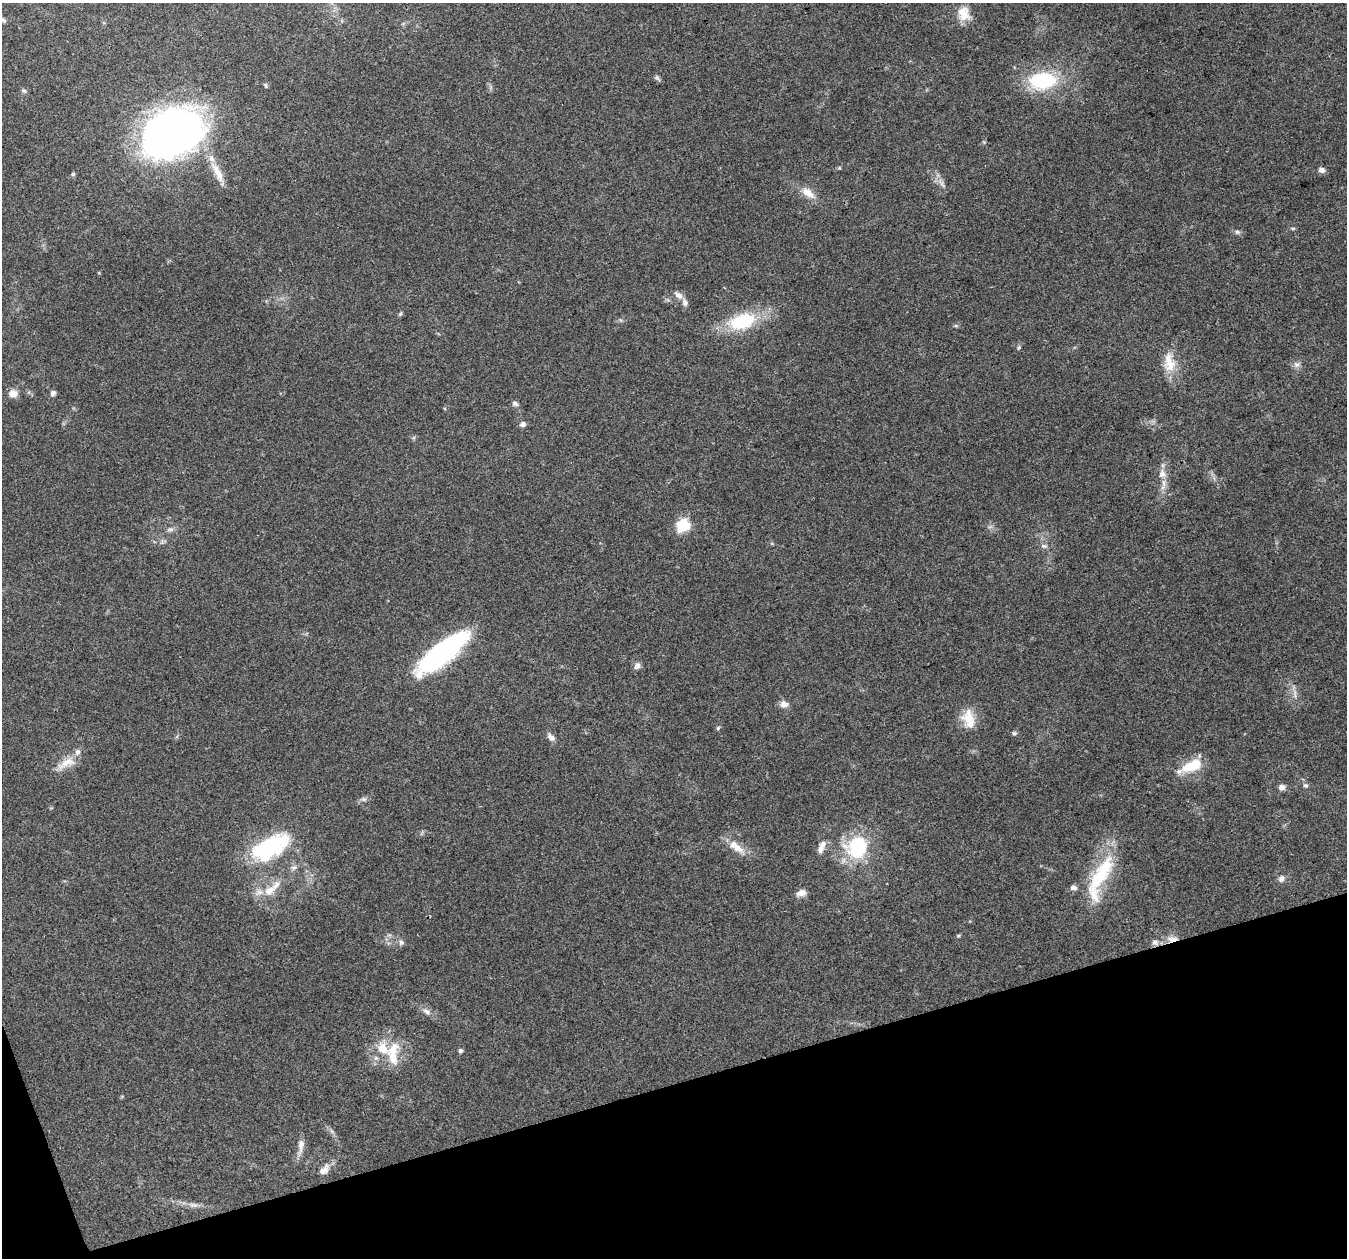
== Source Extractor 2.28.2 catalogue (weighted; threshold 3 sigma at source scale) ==
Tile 14 of 4 x 4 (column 2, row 4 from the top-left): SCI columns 1347-2691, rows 120-1375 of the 5380 x 5206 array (HDU 1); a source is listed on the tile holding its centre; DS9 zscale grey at full resolution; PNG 1349 x 1260 px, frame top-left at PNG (2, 3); no overlay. Shown black and unused: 15% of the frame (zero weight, under 3 of 4 exposures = <1% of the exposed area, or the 3 px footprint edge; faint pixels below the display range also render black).
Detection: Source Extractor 2.28.2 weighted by HDU 2 'WHT'; one run over the whole footprint, this tile lists its part. Background 0.0848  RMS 0.005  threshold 0.0225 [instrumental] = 3 sigma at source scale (4.5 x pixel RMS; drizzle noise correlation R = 1.50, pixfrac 1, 0.0396/0.0396 arcsec/px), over >= 5 px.
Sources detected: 67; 7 inside a brighter listed object's ellipse — not listed separately; the other 60 listed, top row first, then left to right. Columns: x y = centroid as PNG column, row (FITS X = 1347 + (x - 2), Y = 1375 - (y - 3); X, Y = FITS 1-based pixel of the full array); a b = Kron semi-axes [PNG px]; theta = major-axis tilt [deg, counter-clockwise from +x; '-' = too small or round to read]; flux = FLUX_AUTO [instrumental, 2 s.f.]
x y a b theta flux
964 14 19 14 -78 7.3
3 20 8 6 -33 1
657 78 11 4 -32 1
1043 80 29 17 4 35
266 85 6 5 - 0.73
24 91 7 5 -29 0.87
172 133 49 36 27 310
1322 170 8 6 -4 2
218 172 32 9 -62 8.4
73 174 5 5 - 0.78
942 184 16 4 -55 2.1
808 193 21 10 -38 6
1293 228 6 4 0 0.65
1237 232 7 5 -20 1.1
678 295 13 7 -37 2.5
400 314 7 4 58 0.74
742 321 24 14 17 31
1018 348 6 4 71 0.68
1169 362 29 15 -81 10
1296 365 8 8 - 2
53 393 7 6 - 1.5
13 394 9 8 - 4.5
515 403 9 6 -41 1.3
523 424 8 7 - 1.6
1162 474 12 10 83 3.9
683 525 6 6 - 61
170 529 8 5 6 1.4
1044 546 9 5 -10 1.4
442 653 51 16 39 100
637 666 9 7 53 2.1
784 704 10 8 -15 3
968 717 20 19 - 8.8
718 728 6 5 - 0.7
1014 733 6 5 - 0.89
551 737 11 7 -43 2.4
67 763 27 11 24 7.1
1192 766 25 10 22 16
1306 786 6 6 - 1.1
1282 787 7 6 - 2.4
364 799 7 6 - 1.3
735 846 24 10 -36 7.1
857 846 19 18 - 40
270 847 49 24 29 46
822 847 18 7 68 3.8
294 868 8 6 3 1.6
1101 874 66 18 59 31
1281 879 10 8 59 2
1073 887 8 6 -14 1.8
270 891 18 11 37 7.6
801 893 12 7 16 3
958 935 6 4 1 0.59
1172 939 15 7 4 4.2
401 942 8 7 - 1.5
1155 942 9 7 -49 1.9
427 1012 12 8 -33 2.6
393 1049 22 13 55 9.7
460 1050 5 4 - 1.2
301 1145 19 8 86 3.5
324 1170 16 9 47 3.7
193 1205 13 6 -8 2.4
Overlapping masked pixels (flux is a lower limit): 2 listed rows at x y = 1172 939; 1155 942
Isophote crosses this tile's border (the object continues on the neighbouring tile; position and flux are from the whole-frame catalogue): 1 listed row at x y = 3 20